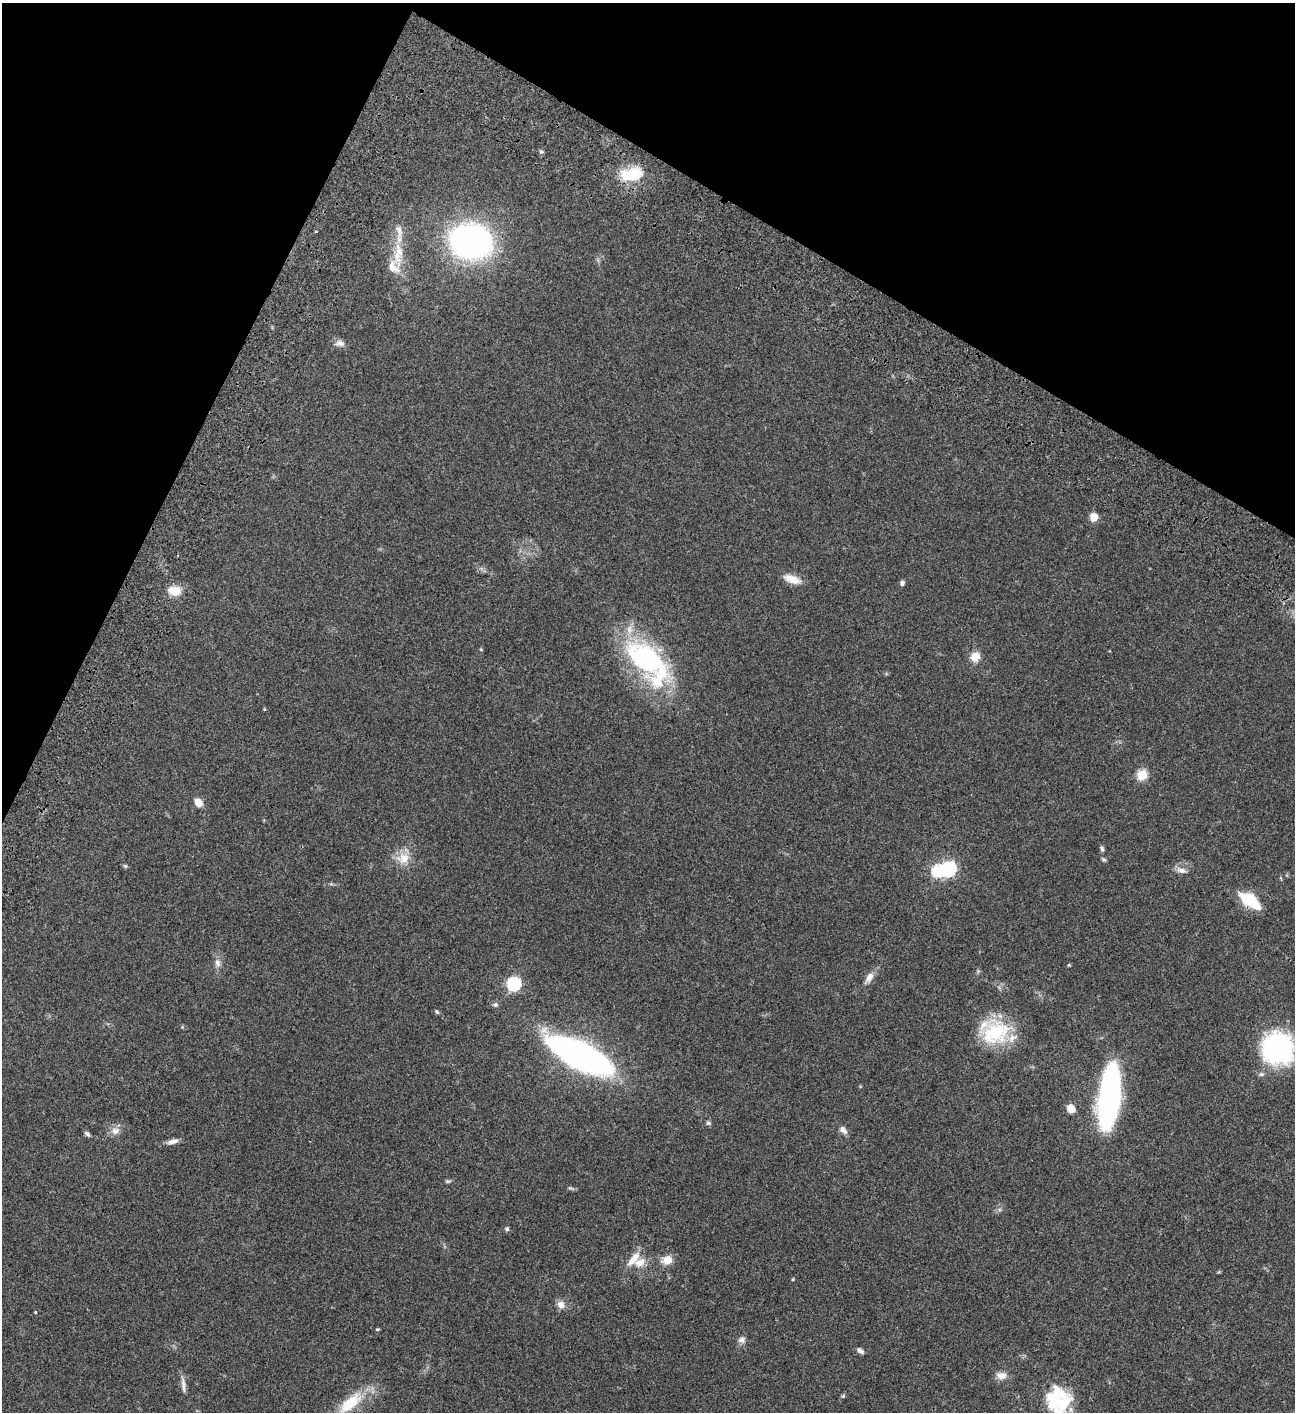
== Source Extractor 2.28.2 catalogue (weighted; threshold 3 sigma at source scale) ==
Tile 2 of 4 x 4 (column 2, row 1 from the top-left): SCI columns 1798-3090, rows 4434-5843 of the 6050 x 6048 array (HDU 1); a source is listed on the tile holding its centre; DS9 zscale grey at full resolution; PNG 1297 x 1414 px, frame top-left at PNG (2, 3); no overlay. Shown black and unused: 23% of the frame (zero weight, under 3 of 4 exposures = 13% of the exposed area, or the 3 px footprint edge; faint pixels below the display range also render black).
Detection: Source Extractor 2.28.2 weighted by HDU 2 'WHT'; one run over the whole footprint, this tile lists its part. Background 0.0652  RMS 0.0059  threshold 0.0264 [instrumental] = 3 sigma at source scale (4.5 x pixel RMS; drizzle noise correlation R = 1.50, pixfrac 1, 0.05/0.05 arcsec/px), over >= 5 px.
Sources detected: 57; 4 inside a brighter listed object's ellipse — not listed separately; the other 53 listed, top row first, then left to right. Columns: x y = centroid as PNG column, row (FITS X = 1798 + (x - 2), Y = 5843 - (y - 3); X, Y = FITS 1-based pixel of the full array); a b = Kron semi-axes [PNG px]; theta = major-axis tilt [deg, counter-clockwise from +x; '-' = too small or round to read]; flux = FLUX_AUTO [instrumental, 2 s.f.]
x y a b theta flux
541 152 6 5 - 0.94
632 174 29 15 9 18
471 241 29 24 -9 200
398 253 42 12 86 15
340 343 13 8 -5 2.9
1094 517 8 8 - 5.7
792 579 23 9 -19 6.5
902 583 6 5 - 1.3
174 591 14 10 -9 8.5
481 649 5 3 - 0.47
975 657 12 11 - 5.9
648 661 64 30 -48 89
264 709 5 3 - 0.45
1142 775 5 5 - 34
198 802 9 7 -43 5.2
1102 849 8 5 -79 1.1
403 858 18 15 5 8.8
125 866 6 4 -46 0.75
949 869 6 6 - 100
1181 870 14 7 -20 3.1
938 871 6 6 - 52
1250 900 21 10 -35 22
218 963 11 8 -75 2.7
1069 965 4 4 - 0.54
869 977 15 8 58 4
514 984 6 6 - 86
495 1005 7 6 - 1.2
437 1012 7 3 -54 0.7
994 1031 37 30 -5 34
1278 1048 32 31 - 83
580 1055 47 16 -26 280
1110 1097 52 16 84 160
1071 1108 9 8 - 5.1
708 1123 6 5 - 1
843 1130 11 7 -45 2.5
115 1131 12 10 7 3.7
87 1134 8 4 -44 1.3
173 1141 14 6 14 2.9
448 1181 8 5 -7 0.93
507 1229 5 5 - 1.1
667 1260 5 5 - 19
640 1262 16 12 12 6.8
793 1279 4 3 - 0.5
561 1304 10 9 - 3.4
35 1312 4 3 - 0.41
377 1329 5 4 - 0.61
742 1340 10 9 - 2.4
860 1351 9 5 -39 1.8
1001 1375 13 9 -5 4.1
183 1384 24 5 -84 2.9
843 1396 5 5 - 0.66
1059 1399 32 25 -74 30
350 1403 39 15 40 22
Isophote crosses this tile's border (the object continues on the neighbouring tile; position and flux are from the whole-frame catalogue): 1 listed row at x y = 1059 1399